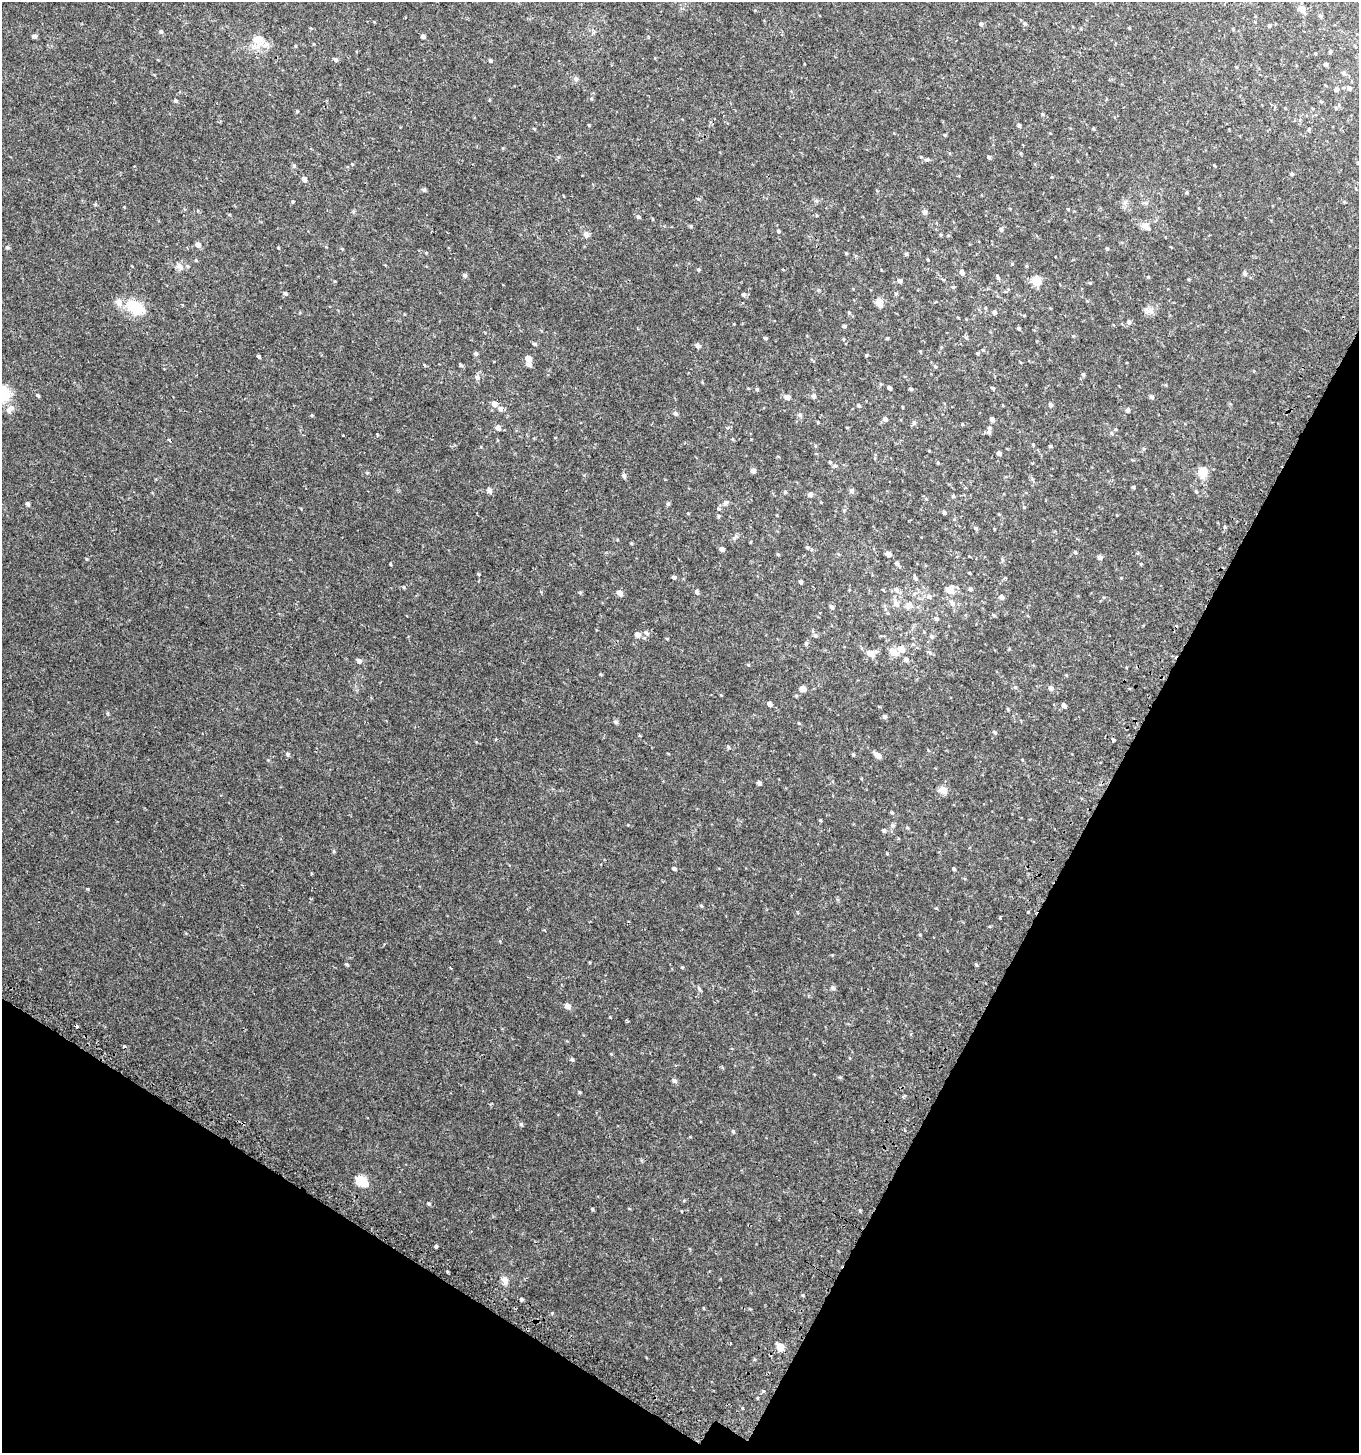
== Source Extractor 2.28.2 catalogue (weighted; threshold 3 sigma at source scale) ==
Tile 15 of 4 x 4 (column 3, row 4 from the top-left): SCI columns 3036-4392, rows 61-1511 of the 6001 x 5912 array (HDU 1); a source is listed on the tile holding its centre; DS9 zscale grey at full resolution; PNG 1361 x 1455 px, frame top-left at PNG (2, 2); no overlay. Shown black and unused: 26% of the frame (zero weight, under 2 of 3 exposures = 3% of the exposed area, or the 3 px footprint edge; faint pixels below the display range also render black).
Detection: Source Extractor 2.28.2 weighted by HDU 2 'WHT'; one run over the whole footprint, this tile lists its part. Background 0.0457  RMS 0.0076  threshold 0.034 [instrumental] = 3 sigma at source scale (4.5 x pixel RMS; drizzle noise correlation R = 1.50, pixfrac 1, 0.0396/0.0396 arcsec/px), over >= 5 px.
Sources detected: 223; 3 cosmic-ray / hot-pixel residue — not listed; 3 inside a brighter listed object's ellipse — not listed separately; the other 217 listed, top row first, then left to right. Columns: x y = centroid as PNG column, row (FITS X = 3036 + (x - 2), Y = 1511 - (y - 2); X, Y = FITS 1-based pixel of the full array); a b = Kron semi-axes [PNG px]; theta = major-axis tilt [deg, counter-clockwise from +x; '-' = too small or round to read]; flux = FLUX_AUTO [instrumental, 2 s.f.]
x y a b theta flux
1302 9 6 5 - 6.2
1320 16 4 4 - 1.1
981 24 5 4 - 1.1
1025 24 5 4 - 1.3
1269 25 4 4 - 0.95
311 28 4 3 - 0.72
1129 28 3 3 - 0.55
161 31 5 4 - 1.1
34 36 5 5 - 1.6
423 36 4 4 - 1.8
259 39 18 13 -5 9.8
1330 51 4 3 - 0.89
336 60 6 4 -44 0.98
490 60 4 4 - 1.3
1325 64 4 4 - 1.7
1344 73 6 5 - 1.7
1349 88 5 5 - 2.1
1336 89 5 4 - 1.6
175 101 5 4 - 1
1019 125 4 4 - 1.1
1093 129 5 4 - 0.68
945 135 5 3 - 0.5
503 148 5 3 - 0.55
989 157 4 4 - 1.2
927 159 5 5 - 0.97
294 165 5 4 - 0.96
1292 174 4 3 - 0.92
304 179 6 5 - 2.7
424 189 6 5 - 0.97
698 199 5 4 - 0.85
293 201 4 3 - 0.6
1344 202 4 4 - 0.57
1068 209 3 3 - 0.5
925 212 7 6 - 1.4
638 217 6 4 -6 0.82
691 226 5 4 - 0.83
1145 226 14 8 -28 3.8
1001 229 6 4 -74 1.2
778 231 4 4 - 1.1
586 234 8 7 - 2.4
941 235 4 3 - 0.76
198 245 5 5 - 3.5
7 248 5 4 - 0.97
278 248 4 3 - 0.57
342 249 5 3 - 0.53
1107 249 4 3 - 0.85
906 254 5 4 - 0.76
196 260 5 3 - 0.62
1012 264 4 3 - 0.63
180 267 10 7 -41 3.8
698 270 4 3 - 0.83
962 272 5 4 - 2.6
1245 274 7 4 -5 1.1
465 275 6 5 - 1
1148 277 4 4 - 0.69
998 278 6 4 -86 0.89
900 281 6 5 - 1.7
1036 281 11 9 -27 7.7
1090 283 5 3 - 0.63
953 287 5 5 - 0.86
285 293 5 4 - 1.2
743 295 5 5 - 1.1
879 302 11 8 -72 4
134 307 18 12 -27 23
1149 311 14 7 1 3.7
994 312 5 4 - 1.6
1129 322 5 5 - 1.4
844 326 4 4 - 0.86
1018 328 4 3 - 0.99
765 338 4 4 - 1
887 338 4 3 - 0.62
534 344 6 4 -21 0.89
698 346 8 5 -25 1.6
983 350 5 4 - 0.74
476 353 5 5 - 1.2
977 353 4 4 - 0.74
866 355 5 3 - 0.6
258 356 4 3 - 1
528 359 5 5 - 4.9
529 364 6 5 - 2.3
424 365 5 3 - 0.56
461 365 6 4 -37 0.92
1083 374 5 4 - 1
477 377 7 6 - 2.1
889 388 4 3 - 1.5
993 388 4 4 - 0.99
757 389 5 4 - 0.77
911 389 4 3 - 0.98
5 393 19 12 -81 14
38 395 4 4 - 0.79
813 396 5 5 - 1.9
787 397 5 5 - 3.9
1151 397 6 5 - 1.6
494 404 7 6 - 3.2
859 405 5 5 - 0.93
1050 405 5 4 - 1.5
903 407 4 2 - 0.46
500 409 7 6 - 2.3
1128 410 5 4 - 1.6
675 413 6 5 - 1.4
800 415 6 4 -89 1.1
885 419 5 5 - 2
992 419 4 4 - 2.4
914 423 6 5 - 1.3
962 424 5 3 - 0.67
498 427 6 5 - 2.7
1116 429 5 3 - 0.65
989 432 6 6 - 1.8
1111 433 6 4 -87 0.8
1050 446 4 4 - 0.8
999 453 5 4 - 1.5
830 462 4 4 - 0.82
938 463 4 3 - 0.65
753 471 5 4 - 2.6
1202 472 10 9 - 9.4
624 476 6 5 - 1.6
1133 487 4 4 - 0.79
489 491 6 5 - 2.4
852 491 6 5 - 1.6
1196 491 5 4 - 0.81
785 492 5 4 - 0.8
810 495 5 5 - 2.5
953 496 4 4 - 0.95
726 502 7 6 - 1.6
27 504 5 4 - 1.7
719 509 5 3 - 0.7
944 512 5 4 - 1.1
719 516 5 4 - 0.71
1225 527 5 4 - 0.89
976 528 5 4 - 1
736 537 6 4 1 1.2
807 547 5 4 - 0.86
722 549 5 4 - 2.3
1075 552 4 3 - 1
778 554 4 4 - 0.68
888 554 5 4 - 3.3
1100 557 6 5 - 1.6
86 559 5 3 - 0.5
896 563 5 5 - 1.5
390 564 4 3 - 0.63
1141 564 5 3 - 0.56
969 573 4 3 - 0.56
674 577 5 4 - 1.3
915 578 7 4 -64 1.4
1006 578 4 3 - 0.6
801 582 4 3 - 1.3
404 587 5 3 - 0.59
896 589 8 6 -57 1.9
970 589 5 4 - 1.5
883 590 4 2 - 0.6
950 590 8 7 - 6.5
697 592 7 5 -79 1.5
620 593 6 5 - 3.5
929 596 7 6 - 2.1
1001 597 6 5 - 2.1
952 602 9 6 -59 2.4
896 604 10 7 -61 3.3
909 605 8 7 - 3.4
831 607 6 5 - 1.4
993 615 5 3 - 0.61
936 619 5 5 - 1.4
646 633 8 5 -37 1.7
637 635 6 5 - 3.2
815 635 6 5 - 1.3
931 636 6 6 - 1.3
806 643 6 5 - 1.2
901 649 8 7 - 5.9
892 650 10 7 88 3.8
870 653 9 7 -36 6.3
906 659 6 5 - 2
359 661 6 6 - 1.7
748 665 4 4 - 0.64
1015 687 5 4 - 0.89
1051 688 6 5 - 2.3
803 689 6 6 - 3.2
770 704 5 4 - 2.2
1064 706 5 4 - 1.9
1008 709 5 3 - 0.63
885 716 5 5 - 1.3
616 722 6 5 - 1.1
995 732 6 4 -28 1
1113 740 3 3 - 2.7
728 747 6 3 -46 0.8
287 754 6 5 - 1.2
853 754 5 4 - 0.78
877 755 7 5 -41 4.7
759 783 5 4 - 1.6
943 790 13 8 -20 3.3
892 813 5 3 - 0.68
820 820 5 3 - 0.57
892 826 6 5 - 1.3
907 827 4 4 - 0.77
884 830 5 4 - 1.2
334 851 6 4 -90 0.73
674 869 5 4 - 1.4
954 869 4 4 - 0.78
701 906 6 3 -53 0.69
347 964 5 4 - 0.86
976 965 5 4 - 0.88
833 988 6 5 - 1.2
699 989 6 4 -71 0.99
568 1006 6 5 - 3.7
572 1059 5 4 - 0.98
675 1081 7 5 -45 1.6
580 1092 4 4 - 0.67
521 1124 5 5 - 1
733 1131 5 4 - 0.91
362 1181 7 5 -39 42
429 1203 5 4 - 0.83
592 1209 4 3 - 0.78
436 1246 4 3 - 2.4
505 1280 11 7 -72 3.2
522 1299 3 3 - 2.7
703 1308 4 2 - 0.44
780 1347 9 7 -46 5.5
763 1391 4 4 - 0.71
742 1408 3 3 - 0.72
Unlisted compact peaks at least as high as the median listed source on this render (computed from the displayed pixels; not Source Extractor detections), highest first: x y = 552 1313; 479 574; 576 79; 803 1295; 682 967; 668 504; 610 1017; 107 713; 87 889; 589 125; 377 434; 312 415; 447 1271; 297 111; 920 935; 688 513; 799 723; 1000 918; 887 853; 860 1211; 600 674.